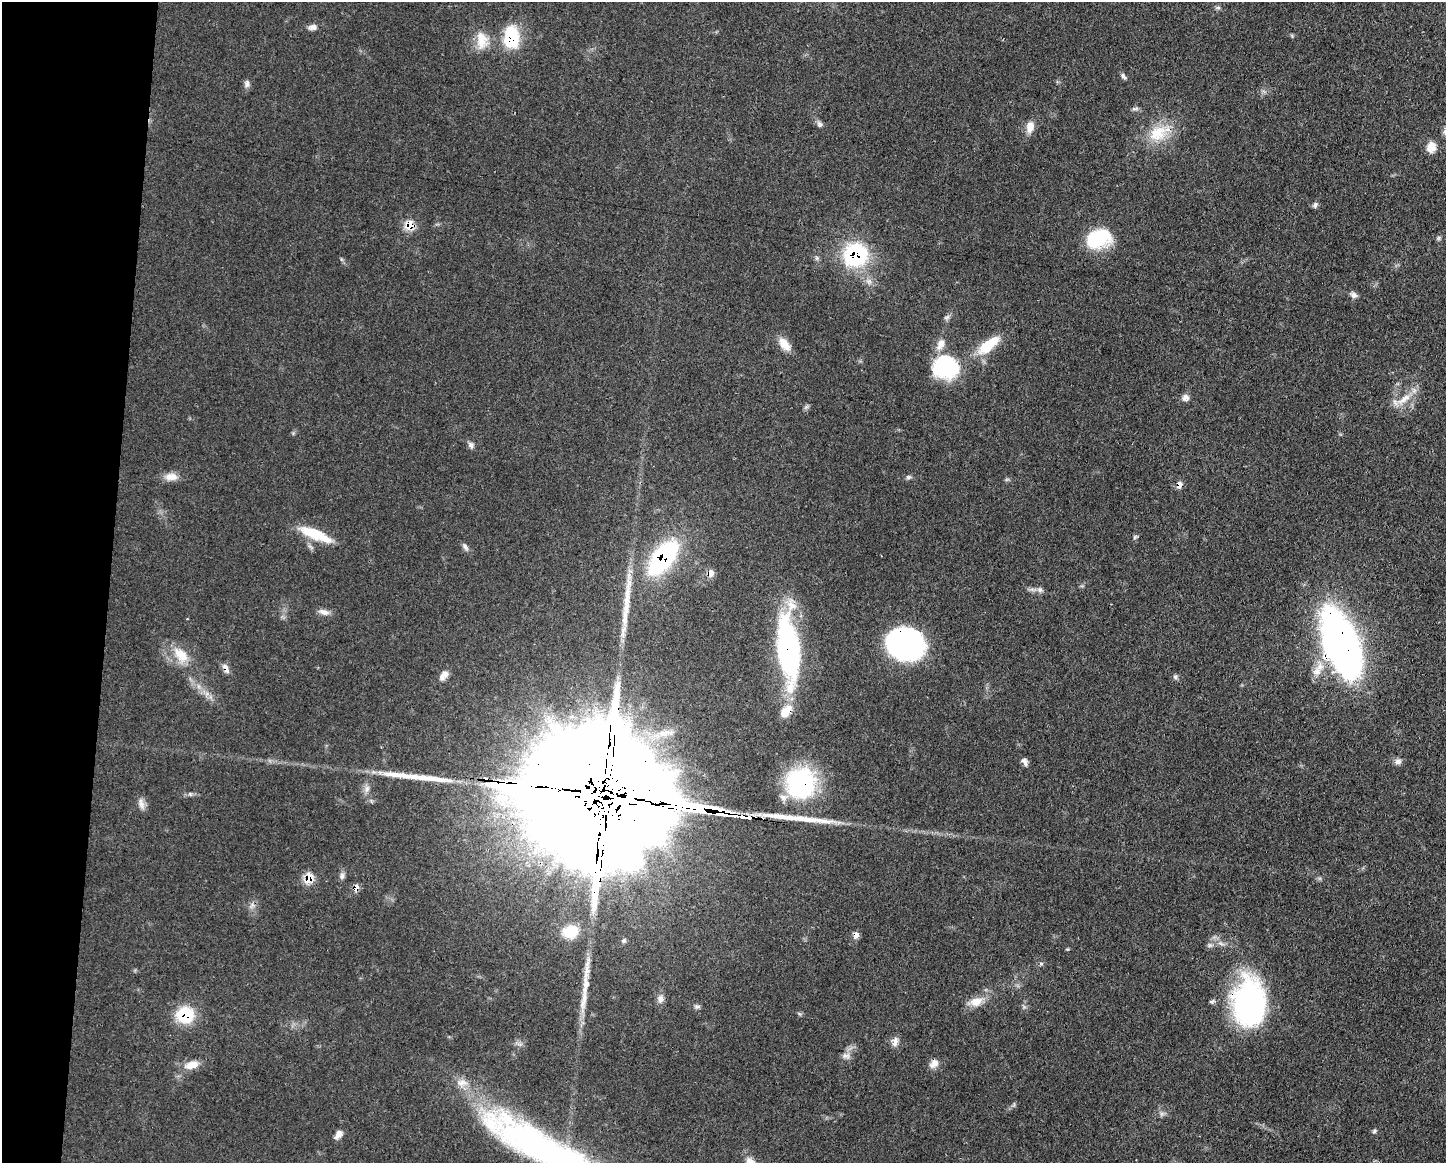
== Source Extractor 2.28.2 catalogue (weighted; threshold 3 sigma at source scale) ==
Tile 7 of 3 x 4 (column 1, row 3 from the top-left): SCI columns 115-1558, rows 1165-2325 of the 4669 x 4656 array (HDU 1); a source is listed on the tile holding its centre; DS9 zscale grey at full resolution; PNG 1448 x 1165 px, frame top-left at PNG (2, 2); no overlay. Shown black and unused: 8% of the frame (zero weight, under 3 of 4 exposures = <1% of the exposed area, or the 3 px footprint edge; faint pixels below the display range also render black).
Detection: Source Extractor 2.28.2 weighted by HDU 2 'WHT'; one run over the whole footprint, this tile lists its part. Background 0.0609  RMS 0.0043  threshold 0.0192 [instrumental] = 3 sigma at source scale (4.5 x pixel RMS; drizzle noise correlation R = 1.50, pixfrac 1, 0.05/0.05 arcsec/px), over >= 5 px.
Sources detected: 81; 1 inside a brighter object's white glare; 4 long thin detections or spike segments (spike, bleed or trail) — not listed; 6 inside a brighter listed object's ellipse — not listed separately; the other 70 listed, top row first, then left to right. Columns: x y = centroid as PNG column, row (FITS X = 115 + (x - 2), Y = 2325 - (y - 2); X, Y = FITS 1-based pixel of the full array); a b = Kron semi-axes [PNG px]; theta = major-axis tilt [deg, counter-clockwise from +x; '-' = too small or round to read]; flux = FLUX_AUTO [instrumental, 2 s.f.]
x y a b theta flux
1218 8 8 4 8 0.79
313 27 12 7 9 2.3
511 37 24 16 -90 22
481 42 22 17 63 8.2
1123 76 9 5 -59 1.1
247 84 11 6 71 1.6
1135 109 11 4 0 0.99
819 124 8 7 - 1.3
1030 127 13 8 76 4.9
1158 133 31 19 29 15
1431 147 11 9 67 5.7
1315 205 7 6 - 1.3
410 225 8 8 - 9.1
1439 238 7 5 22 0.77
1099 239 28 20 18 24
856 255 17 16 - 54
1354 295 9 7 -38 1.8
947 317 9 6 30 1.2
784 344 18 10 -50 5.6
988 345 34 12 39 14
945 367 31 27 -11 31
1185 398 10 8 24 2.2
1404 399 25 9 38 6.8
806 407 7 4 18 0.81
471 445 9 6 -62 1.5
171 477 18 10 1 4.4
908 477 7 6 - 0.93
1179 485 8 6 76 2.8
315 534 41 11 -22 15
1135 537 6 5 - 0.72
465 547 12 6 -53 1.4
663 558 34 16 52 70
711 573 7 6 - 3.7
1040 590 8 7 - 1.5
324 612 15 7 -13 2.6
187 619 3 3 - 0.44
905 642 32 27 -19 110
1341 643 63 26 -69 240
788 650 76 23 -85 82
181 655 25 15 -49 9.8
226 668 13 6 -65 2.5
1316 671 13 12 - 4.5
444 675 14 8 45 3.1
1175 677 7 5 -67 0.94
198 686 7 4 -71 1.1
664 733 17 9 6 5.3
1398 761 9 8 - 1.9
1025 762 9 6 -62 1.8
801 783 37 35 90 48
602 797 93 29 -8 41000
141 804 16 7 -74 2.5
342 876 11 6 83 1.5
309 878 9 7 72 8.6
356 888 8 6 83 2.7
252 905 7 6 - 1.5
570 932 18 15 17 10
856 935 9 6 68 2.5
586 983 59 8 85 12
660 999 11 9 84 2.1
976 1002 20 12 14 5.5
1249 1003 51 33 -89 91
696 1006 7 6 - 1.1
185 1015 19 18 - 18
895 1042 13 7 76 2.5
846 1056 12 7 4 2.1
934 1064 13 9 45 3
192 1065 17 9 17 5.5
1374 1131 6 4 38 0.75
338 1135 12 7 50 2.6
543 1149 141 32 -28 160
Overlapping masked pixels (flux is a lower limit): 18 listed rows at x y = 511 37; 410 225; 856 255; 1179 485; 663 558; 711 573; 905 642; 1341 643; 788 650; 226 668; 801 783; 602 797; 309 878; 356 888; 856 935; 1249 1003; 185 1015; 543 1149
Isophote crosses this tile's border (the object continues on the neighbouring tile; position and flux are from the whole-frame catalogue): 1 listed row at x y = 543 1149